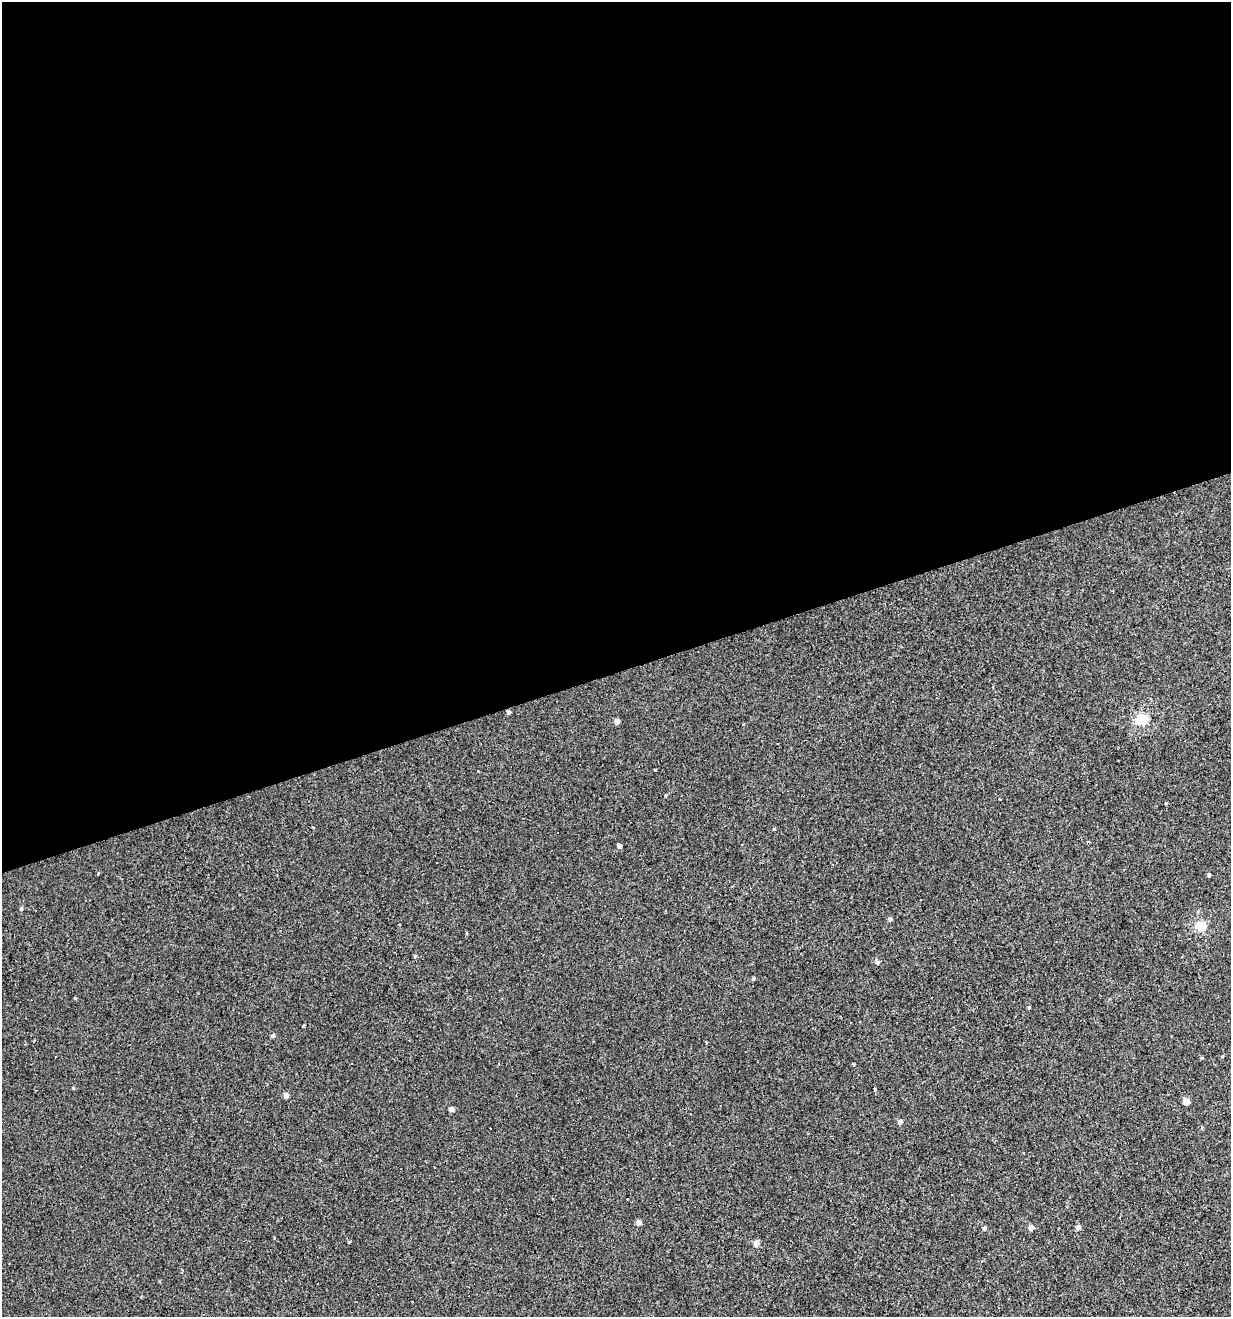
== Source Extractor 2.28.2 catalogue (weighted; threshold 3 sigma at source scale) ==
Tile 2 of 4 x 4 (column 2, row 1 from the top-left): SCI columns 1334-2562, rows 3947-5261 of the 5072 x 5261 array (HDU 1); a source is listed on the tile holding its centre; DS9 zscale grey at full resolution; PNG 1233 x 1319 px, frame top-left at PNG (2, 2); no overlay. Shown black and unused: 51% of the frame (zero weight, under 3 of 4 exposures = <1% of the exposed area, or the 3 px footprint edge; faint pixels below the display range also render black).
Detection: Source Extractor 2.28.2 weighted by HDU 2 'WHT'; one run over the whole footprint, this tile lists its part. Background 0.00193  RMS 0.0037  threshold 0.0167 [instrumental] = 3 sigma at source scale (4.5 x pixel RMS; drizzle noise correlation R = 1.50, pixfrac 1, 0.0396/0.0396 arcsec/px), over >= 5 px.
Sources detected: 49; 13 cosmic-ray / hot-pixel residue — not listed; the other 36 listed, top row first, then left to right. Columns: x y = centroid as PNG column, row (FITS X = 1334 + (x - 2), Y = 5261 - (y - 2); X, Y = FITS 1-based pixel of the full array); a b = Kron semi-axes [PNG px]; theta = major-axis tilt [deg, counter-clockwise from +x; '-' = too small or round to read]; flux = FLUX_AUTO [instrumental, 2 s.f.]
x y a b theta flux
508 712 4 4 - 0.81
1142 719 6 5 - 32
617 721 5 4 - 2
655 770 3 2 - 0.58
478 771 3 3 - 0.46
1166 803 4 3 - 0.28
774 829 4 3 - 0.3
741 844 3 2 - 0.45
620 846 4 3 - 58
833 865 3 3 - 1.3
1209 875 5 4 - 0.64
21 908 5 4 - 0.49
890 919 5 5 - 0.67
1201 926 6 5 - 20
466 933 5 3 - 0.34
415 956 4 4 - 0.48
877 962 6 5 - 1.2
753 978 4 4 - 0.56
1029 1007 5 3 - 0.37
273 1036 6 4 39 0.64
1202 1058 4 4 - 0.37
853 1064 3 3 - 0.56
73 1088 4 4 - 0.3
874 1090 3 3 - 2.3
286 1095 5 4 - 2
1186 1101 5 5 - 4.3
451 1109 4 4 - 1.9
900 1122 5 5 - 1.5
1202 1127 5 3 - 0.36
1023 1153 3 3 - 0.98
627 1199 2 2 - 0.46
639 1223 5 4 - 2.3
1078 1227 5 5 - 1.4
984 1228 5 4 - 0.91
1031 1228 5 5 - 2.1
756 1244 5 4 - 3.1